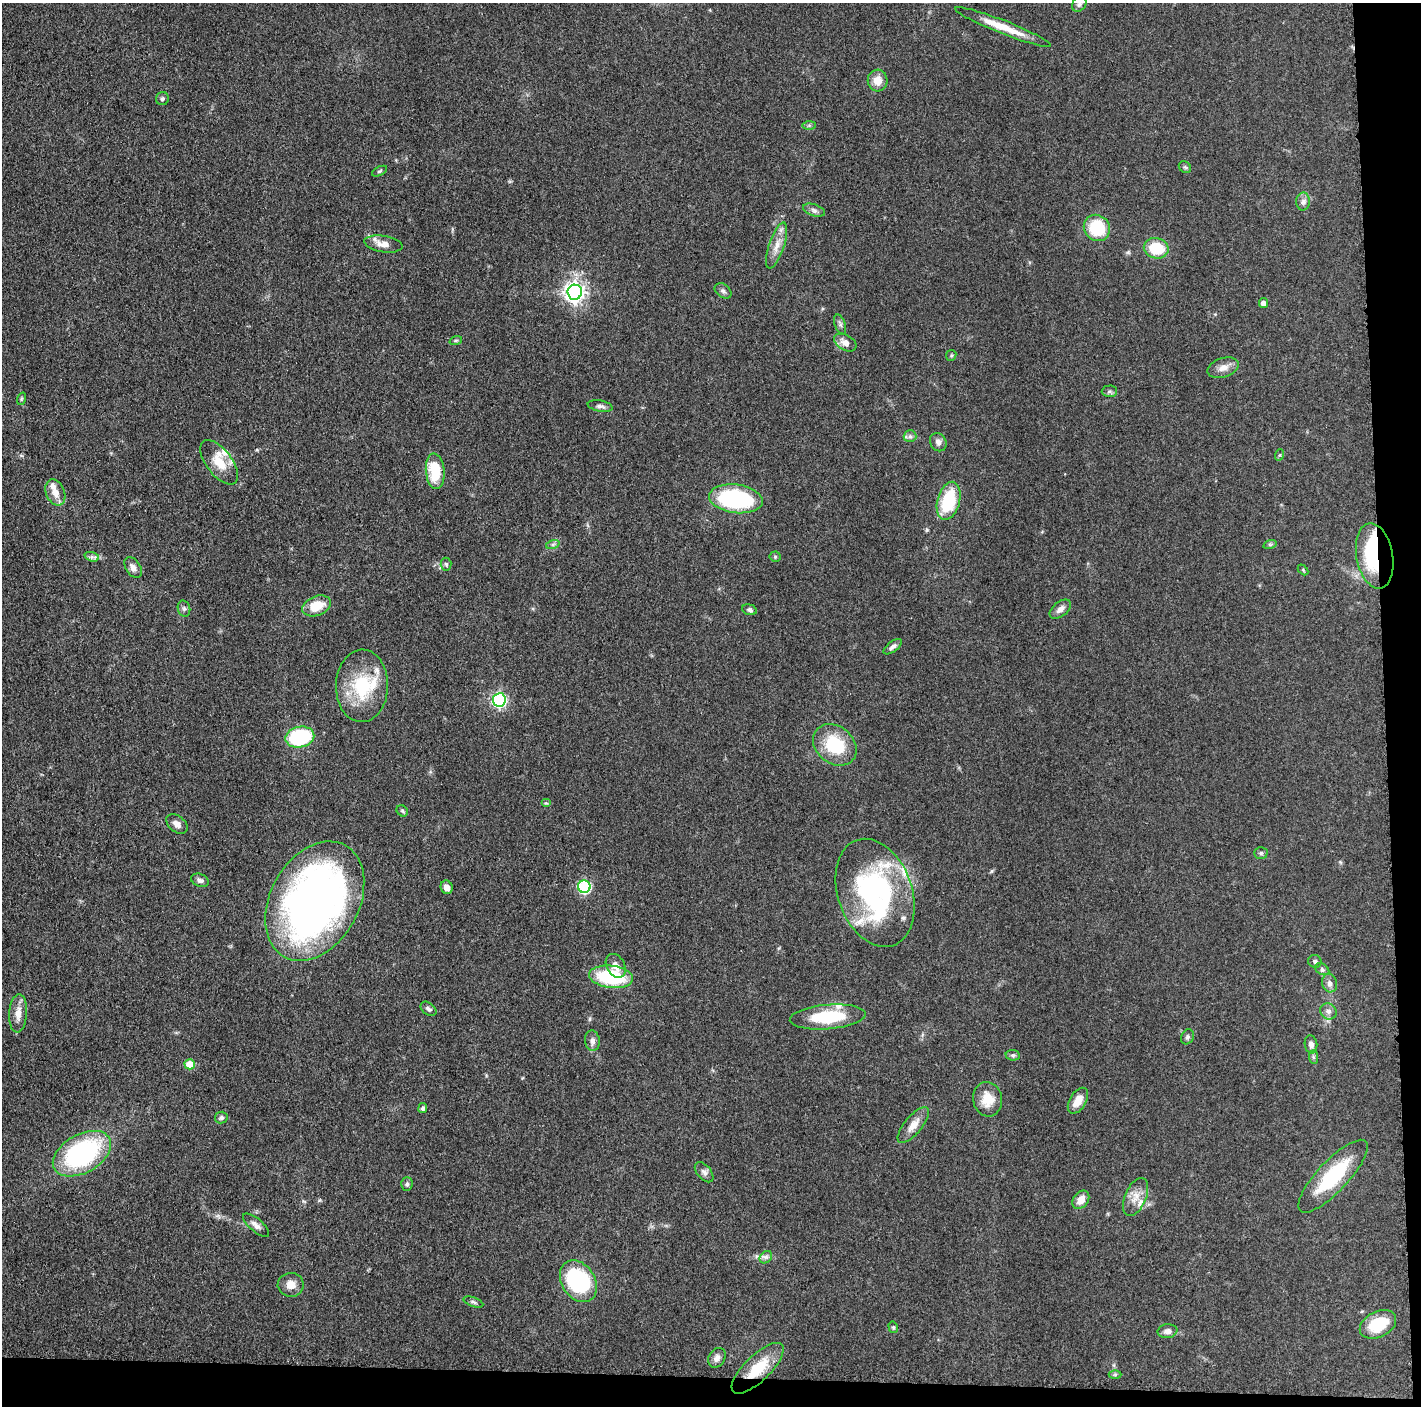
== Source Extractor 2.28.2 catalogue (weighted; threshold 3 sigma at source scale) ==
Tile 9 of 3 x 3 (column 3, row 3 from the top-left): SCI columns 2846-4264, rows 20-1423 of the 4280 x 4250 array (HDU 1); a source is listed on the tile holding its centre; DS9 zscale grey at full resolution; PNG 1423 x 1408 px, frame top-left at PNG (2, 3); each listed source drawn as its Kron ellipse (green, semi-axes under 4 px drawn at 4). Shown black and unused: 5% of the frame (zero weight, under 3 of 5 exposures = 1% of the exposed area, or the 3 px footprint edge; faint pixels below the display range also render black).
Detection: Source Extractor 2.28.2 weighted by HDU 2 'WHT'; one run over the whole footprint, this tile lists its part. Background 0.0487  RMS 0.0053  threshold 0.0237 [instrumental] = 3 sigma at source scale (4.5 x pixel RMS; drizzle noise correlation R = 1.50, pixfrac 1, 0.05/0.05 arcsec/px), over >= 5 px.
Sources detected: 104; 1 inside a brighter object's white glare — neither listed nor drawn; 8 inside a brighter listed object's ellipse — not listed separately; the other 95 listed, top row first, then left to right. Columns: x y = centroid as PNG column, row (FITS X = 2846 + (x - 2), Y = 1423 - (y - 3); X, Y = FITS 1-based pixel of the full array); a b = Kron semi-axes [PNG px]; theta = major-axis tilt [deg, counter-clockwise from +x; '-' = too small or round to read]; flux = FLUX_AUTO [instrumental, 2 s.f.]
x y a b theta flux
1079 4 8 6 49 1.6
1003 27 51 6 -21 12
878 80 11 10 - 5.9
162 99 6 6 - 1.2
809 125 7 4 0 0.89
1185 167 7 5 -43 0.85
380 171 8 4 26 0.82
1303 202 9 6 89 2.1
814 210 11 5 -19 1.8
1097 228 13 12 - 24
383 244 19 8 -8 5.2
777 246 24 7 72 5.7
1156 248 12 10 -12 17
723 291 9 6 -37 1.6
575 292 7 7 - 290
1263 303 5 4 - 2.9
840 324 10 5 -71 1.4
456 340 6 4 19 0.83
845 342 12 7 -30 4
951 355 5 5 - 0.69
1223 368 16 9 18 4.3
1109 391 8 6 1 1.3
21 399 6 4 71 0.7
600 406 12 5 -10 1.9
910 436 6 6 - 1.4
938 442 9 7 -58 2.2
1279 455 6 3 70 0.54
219 462 26 12 -52 11
435 471 18 9 -85 19
55 492 14 9 -69 5.3
736 499 27 14 -7 55
949 501 19 11 74 28
553 544 7 4 18 1.1
1270 544 7 4 18 0.79
1375 556 33 18 -80 44
92 557 7 4 -17 1.5
775 557 5 5 - 0.78
446 564 6 5 - 1
133 568 11 7 -57 2.9
1303 570 6 4 -47 0.57
317 606 15 9 22 12
184 609 8 6 -75 1.4
1060 609 12 7 39 2.8
749 610 7 5 -18 1.2
893 647 11 5 38 1.8
362 686 36 26 88 30
499 700 6 6 - 96
300 737 14 10 12 43
835 745 23 18 -39 26
546 803 5 4 - 0.64
402 811 6 5 - 0.79
177 824 12 8 -38 3.2
1261 853 7 5 -1 1
200 880 9 6 -21 1.9
447 887 7 6 - 3.3
584 887 6 6 - 61
875 893 56 37 -71 100
315 901 64 44 61 300
1315 961 7 6 - 1.4
616 966 13 9 -60 4.1
1322 969 8 5 -31 1.3
611 977 22 11 -7 38
1329 983 9 7 -74 2.3
428 1009 9 6 -38 1.6
1328 1011 8 7 - 2.2
18 1013 19 9 86 5.4
828 1017 38 12 5 27
1187 1037 8 6 64 1.3
592 1041 10 7 -82 2.5
1311 1044 9 6 -82 2.4
1013 1055 7 5 -6 1.1
1313 1057 7 4 -89 0.97
190 1064 5 5 - 14
988 1099 17 14 -82 9.5
1078 1101 14 8 59 6.8
423 1108 5 4 - 1.4
221 1118 6 6 - 1.4
913 1125 22 8 51 5.5
82 1154 31 19 29 88
704 1172 12 7 -50 2.1
1333 1176 48 15 47 37
407 1184 7 5 89 1.2
1136 1197 20 10 66 6.4
1081 1200 10 7 52 5.8
256 1225 16 6 -41 2.7
766 1257 7 5 44 1.6
578 1281 22 16 -56 63
291 1285 13 12 - 5.1
473 1302 10 4 -19 1.2
1378 1324 19 12 27 20
893 1327 6 4 -75 0.78
1167 1331 10 7 8 2.7
717 1358 10 8 59 2.5
758 1368 34 13 44 17
1115 1375 6 4 0 0.85
Overlapping masked pixels (flux is a lower limit): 2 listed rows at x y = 1375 556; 758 1368
Isophote crosses this tile's border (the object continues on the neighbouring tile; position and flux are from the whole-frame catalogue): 1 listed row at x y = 1079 4